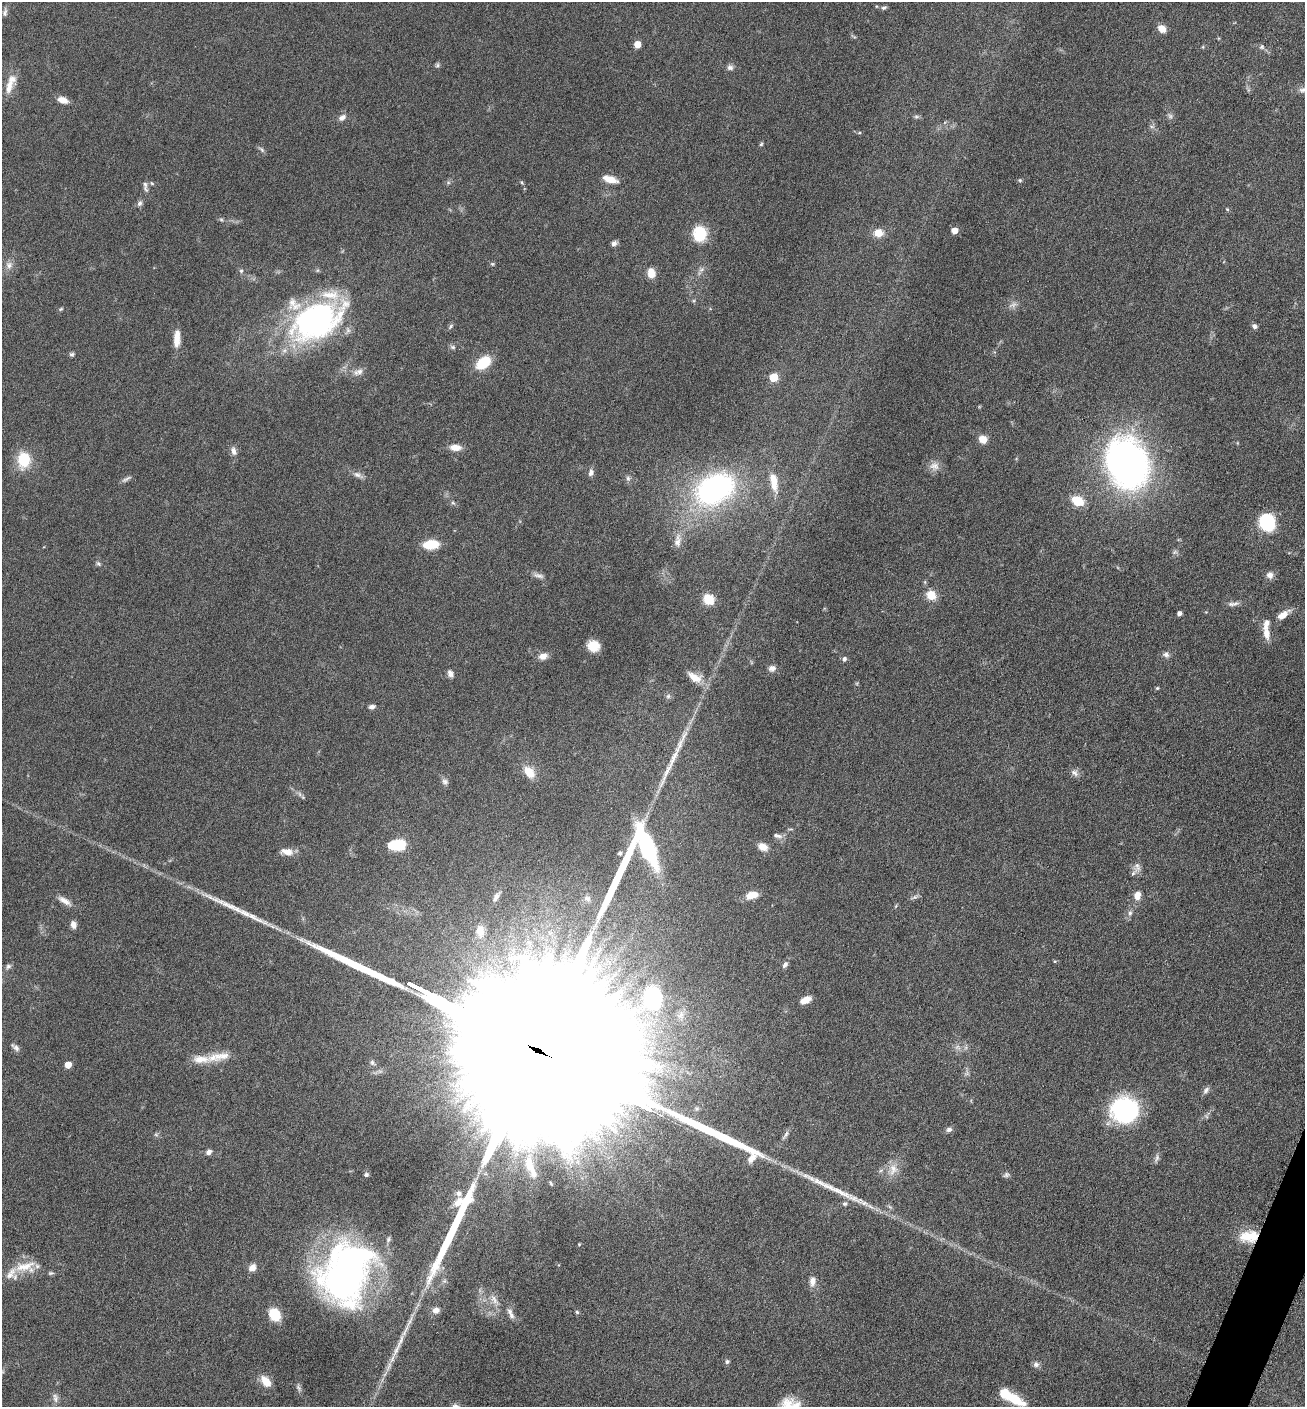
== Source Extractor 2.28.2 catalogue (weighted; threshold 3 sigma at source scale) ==
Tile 6 of 4 x 4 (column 2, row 2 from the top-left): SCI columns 1589-2891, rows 2814-4218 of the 5649 x 5632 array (HDU 1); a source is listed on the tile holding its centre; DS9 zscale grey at full resolution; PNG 1307 x 1409 px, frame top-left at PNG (2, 2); no overlay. Shown black and unused: <1% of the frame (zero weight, under 6 of 12 exposures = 1% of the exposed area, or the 3 px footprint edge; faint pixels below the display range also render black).
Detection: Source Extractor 2.28.2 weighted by HDU 2 'WHT'; one run over the whole footprint, this tile lists its part. Background 0.088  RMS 0.0039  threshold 0.0158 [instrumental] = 3 sigma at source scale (4.09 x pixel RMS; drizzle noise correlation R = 1.36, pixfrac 0.8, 0.05/0.05 arcsec/px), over >= 5 px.
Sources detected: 163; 3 too faint to see at this stretch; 2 inside a brighter object's white glare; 7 long thin detections or spike segments (spike, bleed or trail) — not listed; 9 inside a brighter listed object's ellipse — not listed separately; the other 142 listed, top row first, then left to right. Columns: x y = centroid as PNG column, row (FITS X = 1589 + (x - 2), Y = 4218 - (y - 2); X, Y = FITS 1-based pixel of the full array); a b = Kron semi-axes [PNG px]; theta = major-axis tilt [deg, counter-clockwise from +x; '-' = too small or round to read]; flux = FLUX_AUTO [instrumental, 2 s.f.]
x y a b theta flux
884 7 7 5 22 0.73
5 12 12 6 80 1.1
1162 29 9 7 -42 3.2
637 44 5 5 - 5.7
1203 47 5 3 - 0.32
1262 47 7 7 - 0.85
437 65 7 5 61 0.68
730 67 9 7 -13 1.2
9 87 21 10 76 4.4
1304 89 17 8 14 2.5
62 100 11 6 -21 3.4
342 117 10 7 32 1.7
916 117 7 4 0 0.63
1152 127 7 4 -19 0.67
859 133 5 3 - 0.36
761 144 5 4 - 0.49
261 149 11 4 -41 0.78
610 179 17 7 -17 4
1020 180 5 4 - 0.5
521 182 5 4 - 0.41
152 183 6 4 -44 0.49
145 184 14 5 -72 1.3
140 203 9 6 57 1.1
1227 209 6 3 -19 0.39
954 231 5 5 - 4.3
700 233 16 13 -80 13
878 233 11 9 8 4.1
614 243 8 6 39 1.2
492 264 5 5 - 0.46
9 265 10 9 - 1.9
241 271 6 5 - 0.68
651 273 11 8 -86 3.9
61 309 5 4 - 0.43
316 321 57 35 27 92
450 326 9 5 50 0.67
1254 326 6 5 - 1.1
177 338 20 7 87 4.7
453 347 7 5 -21 0.78
72 354 6 5 - 0.7
483 363 13 8 37 14
358 372 15 8 20 2.2
773 377 5 5 - 14
983 439 8 7 - 4.5
455 447 13 7 -2 3.4
233 451 11 7 -76 1.8
24 460 20 14 87 11
1127 463 46 35 -70 160
934 466 14 11 -7 2.9
591 472 9 6 70 1.5
358 475 15 6 -25 1.8
628 478 7 5 -47 0.88
126 479 16 4 31 1.1
774 482 23 9 -80 6.3
714 489 38 26 29 80
1077 501 10 7 -25 10
453 503 7 4 -36 0.63
1267 522 13 11 -72 28
677 541 19 8 86 2.8
431 544 14 8 5 10
98 564 7 5 -48 0.71
1270 575 9 9 - 1.9
539 576 16 6 -17 1.6
931 595 10 9 - 5.3
708 599 13 11 -46 5.4
1233 604 17 5 7 1.6
1179 613 4 4 - 1.3
1283 615 17 8 34 3.7
1266 633 18 9 -80 3.5
593 646 11 10 - 5.7
1166 655 9 6 -14 1.3
543 656 10 7 16 2.6
844 659 6 5 - 0.87
772 668 9 8 - 1.7
450 674 8 6 -62 1.6
695 677 22 11 -29 4.8
1157 688 5 4 - 0.44
668 696 7 5 45 0.79
372 707 7 5 9 1.4
529 772 16 10 -50 5.1
1074 773 10 8 -48 1.6
445 781 9 7 -5 1.1
778 836 13 6 -14 1.4
400 845 11 9 39 11
647 847 45 14 -66 44
763 847 10 7 -25 3.4
287 852 17 9 -10 3.1
620 853 6 5 - 0.8
1137 867 14 9 -87 2.3
751 895 13 7 18 5
1137 895 9 7 86 3.2
496 897 13 6 59 1.6
914 897 10 5 21 0.94
587 898 8 6 -13 0.9
64 901 19 7 -33 2.8
896 906 6 3 71 0.38
1130 913 7 6 - 0.94
73 925 8 6 -74 2
480 931 15 11 -81 4.2
1055 961 5 3 - 0.34
785 964 9 6 52 1.2
8 966 8 6 37 0.97
653 999 28 23 -84 28
805 1000 11 7 25 3.3
680 1015 13 10 62 3
566 1022 43 31 -89 3600
16 1047 12 6 -37 1.3
540 1052 168 22 -28 150000
201 1059 30 10 0 5.9
372 1063 8 6 -42 0.94
68 1065 5 5 - 5.1
1206 1090 11 6 52 1.2
1124 1110 27 25 -4 42
949 1129 7 6 - 1.2
156 1135 6 4 -1 0.56
786 1135 15 5 55 1.3
209 1152 7 6 - 1.3
1157 1158 12 5 77 1.1
529 1164 27 10 -73 7.8
893 1169 18 12 78 4.5
366 1175 5 5 - 0.77
1006 1175 9 6 28 0.89
838 1191 35 8 -26 8
458 1193 9 8 - 1.6
1249 1236 24 13 5 8.8
579 1244 4 3 - 0.29
25 1267 33 15 5 8.7
252 1268 10 7 51 2.4
346 1273 53 38 68 170
812 1281 12 8 84 2.4
494 1300 17 7 -54 2.6
436 1310 8 7 - 1.7
510 1311 8 7 - 1.3
577 1312 5 5 - 0.53
274 1314 11 9 -60 11
397 1349 32 7 65 5.6
727 1361 6 5 - 0.73
1036 1364 8 8 - 1.2
266 1381 15 9 -50 4.7
299 1388 10 5 -46 0.88
55 1398 14 7 -81 1.7
1013 1398 22 9 -30 11
790 1405 21 14 -13 7.6
Overlapping masked pixels (flux is a lower limit): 2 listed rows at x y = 540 1052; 1249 1236
Isophote crosses this tile's border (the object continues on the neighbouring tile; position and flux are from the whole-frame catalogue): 2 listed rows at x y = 1304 89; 790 1405